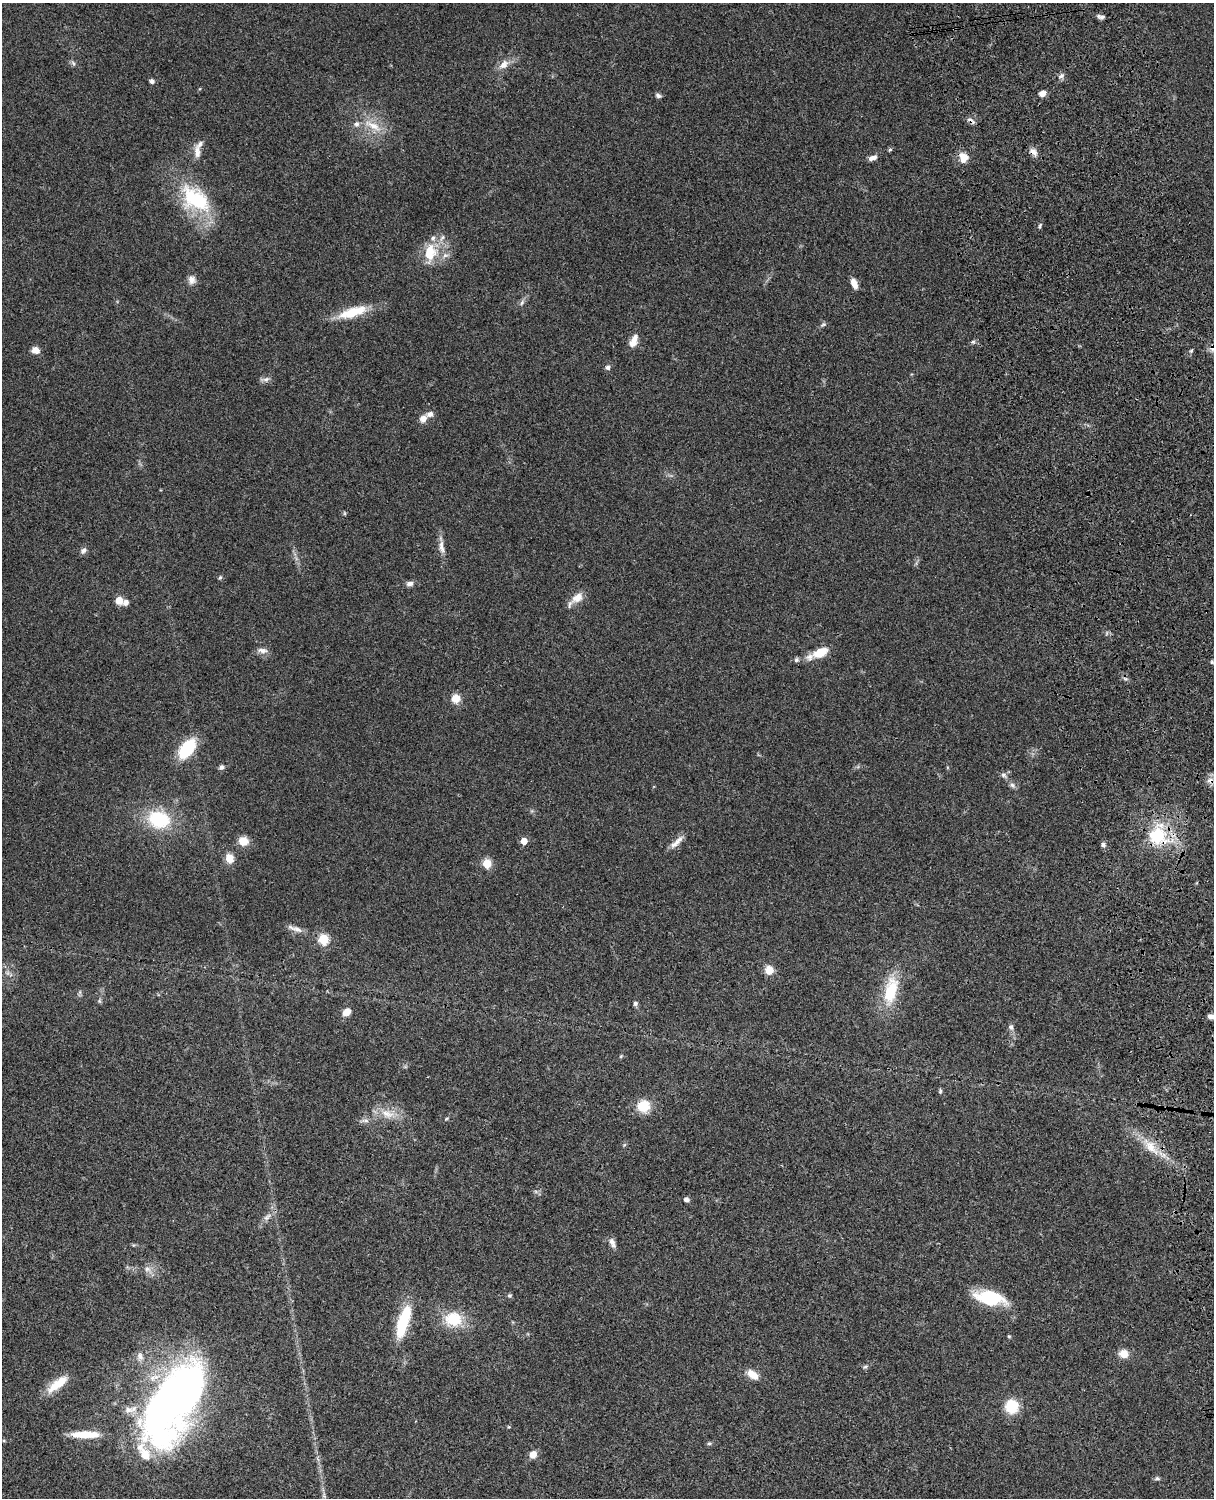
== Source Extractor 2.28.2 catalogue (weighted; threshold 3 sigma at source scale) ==
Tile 6 of 4 x 3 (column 2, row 2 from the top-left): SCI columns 1334-2545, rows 1773-3268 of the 5088 x 4927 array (HDU 1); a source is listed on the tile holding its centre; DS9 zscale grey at full resolution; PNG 1216 x 1500 px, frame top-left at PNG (2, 3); no overlay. Shown black and unused: <1% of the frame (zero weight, under 3 of 4 exposures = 6% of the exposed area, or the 3 px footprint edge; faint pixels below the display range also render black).
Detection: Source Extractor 2.28.2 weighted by HDU 2 'WHT'; one run over the whole footprint, this tile lists its part. Background 0.0763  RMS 0.0058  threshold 0.0261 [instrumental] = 3 sigma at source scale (4.5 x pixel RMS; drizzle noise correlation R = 1.50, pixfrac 1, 0.05/0.05 arcsec/px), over >= 5 px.
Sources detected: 102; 2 cosmic-ray / hot-pixel residue — not listed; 7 inside a brighter listed object's ellipse — not listed separately; the other 93 listed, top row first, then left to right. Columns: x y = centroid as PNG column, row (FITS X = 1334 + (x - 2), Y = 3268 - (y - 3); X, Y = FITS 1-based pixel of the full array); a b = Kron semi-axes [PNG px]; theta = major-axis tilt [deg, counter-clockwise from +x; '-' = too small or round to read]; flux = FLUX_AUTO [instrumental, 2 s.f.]
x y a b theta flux
1102 17 9 5 15 1.6
73 63 8 4 -46 1.2
504 64 14 10 48 5.1
1061 76 9 6 44 1.9
152 81 5 5 - 1.9
1042 93 7 6 - 3.5
658 95 8 5 -29 1.4
971 121 14 5 -36 2.1
373 126 29 9 -29 10
890 149 5 5 - 0.8
197 152 19 7 -82 4.4
1033 152 12 7 -42 3.2
963 157 12 11 - 6.6
872 158 11 6 21 2.7
195 199 43 27 -37 43
1040 226 7 4 66 0.9
430 253 25 15 83 16
192 280 11 10 - 3.4
854 283 12 6 -68 4.5
522 302 9 5 63 1.6
352 312 39 12 17 17
823 324 9 5 30 1.2
633 341 15 8 67 5.5
973 342 5 4 - 0.84
35 350 8 7 - 4.6
608 367 7 6 - 1.5
266 379 10 6 17 2.1
423 418 10 8 44 3.3
344 513 6 3 -72 0.63
441 547 20 7 -83 4.3
83 550 9 7 44 1.9
220 577 6 4 62 0.84
410 584 9 6 8 2.3
577 598 17 11 36 6.7
119 600 5 5 - 14
126 603 7 6 - 2.6
262 650 14 7 -5 3
820 652 14 8 25 13
796 660 7 6 - 1.2
1212 662 6 4 -90 0.66
456 698 8 8 - 7.1
187 749 18 10 53 33
221 767 6 6 - 1.6
1004 775 8 7 - 1.8
1012 785 9 7 -33 1.9
159 819 21 17 -16 34
1158 835 28 25 -82 31
243 841 9 9 - 7.8
524 841 5 5 - 8.3
677 842 23 6 44 4.5
1103 845 6 6 - 1.5
229 858 10 8 -68 6.5
487 863 5 5 - 25
295 929 24 6 -19 4
323 939 6 5 - 39
769 970 8 8 - 7
891 990 38 16 78 24
99 1001 6 5 - 0.91
635 1003 6 6 - 1.3
347 1012 10 7 38 5
1211 1017 10 5 -9 2.6
1011 1027 7 6 - 1.8
621 1056 5 4 - 0.65
940 1091 7 4 81 0.9
643 1106 12 12 - 14
387 1114 22 11 -17 9.3
446 1118 7 3 19 0.66
365 1120 10 6 3 2.2
624 1145 6 4 71 0.73
1151 1147 26 12 -51 12
686 1200 5 4 - 2.6
267 1217 15 7 41 3.4
612 1243 13 7 -67 2.9
147 1269 10 8 -4 3.2
509 1295 5 5 - 1
990 1298 29 13 -12 33
453 1319 22 19 -6 18
403 1321 38 11 74 28
1009 1336 4 3 - 0.69
1124 1354 11 9 -11 5.7
140 1357 11 8 -78 3.1
865 1367 7 4 28 1
753 1374 15 8 -34 6.9
57 1384 30 10 38 12
174 1401 83 39 59 380
1012 1406 13 12 - 18
509 1427 5 4 - 0.57
85 1434 34 8 0 13
4 1441 5 3 - 0.53
709 1443 5 5 - 0.9
533 1454 8 7 - 4.9
1157 1478 8 5 -4 1.2
324 1496 8 4 -46 1.2
Overlapping masked pixels (flux is a lower limit): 3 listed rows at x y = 971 121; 1033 152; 1158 835
Isophote crosses this tile's border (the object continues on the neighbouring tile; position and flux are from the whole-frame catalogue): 2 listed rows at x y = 1211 1017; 324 1496